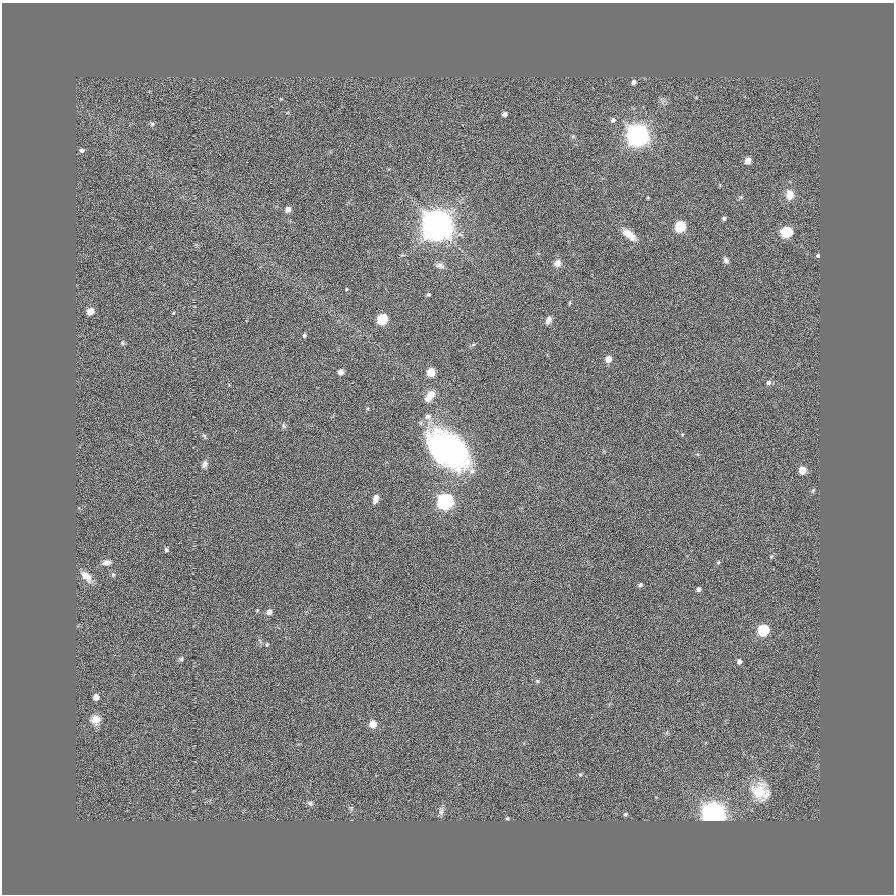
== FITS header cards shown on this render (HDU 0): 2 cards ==
NAXIS1  =                  892
NAXIS2  =                  892

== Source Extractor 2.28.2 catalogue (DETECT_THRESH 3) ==
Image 892 x 892 px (HDU 0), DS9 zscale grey, 1 PNG px = 1 image px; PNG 896 x 896 px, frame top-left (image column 1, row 892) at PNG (2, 3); no overlay
Background -6.38e-04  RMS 0.015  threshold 0.0459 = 3 sigma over >= 5 px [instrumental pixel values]
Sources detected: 70; all 70 listed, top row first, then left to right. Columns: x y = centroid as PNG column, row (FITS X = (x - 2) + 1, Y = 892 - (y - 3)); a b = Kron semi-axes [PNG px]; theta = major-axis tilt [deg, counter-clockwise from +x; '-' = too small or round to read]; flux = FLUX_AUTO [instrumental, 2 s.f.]
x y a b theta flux
634 82 5 5 - 3.5
505 114 4 4 - 4.5
613 120 7 6 - 2.9
152 124 6 6 - 2.1
638 135 7 7 - 1900
573 136 7 4 -2 1.4
81 150 6 5 - 2.8
748 160 5 5 - 9.8
789 195 11 9 -87 11
741 197 6 5 - 1.5
648 198 3 3 - 0.91
288 209 6 5 - 6.6
724 219 5 5 - 2.2
437 224 10 9 - 3100
680 226 6 6 - 92
787 232 6 6 - 90
629 235 19 8 -38 11
818 255 5 5 - 1.8
726 260 9 6 -61 3.3
557 263 8 7 - 6.7
440 265 12 5 -16 3.4
346 289 4 3 - 0.96
428 295 4 3 - 1.5
570 303 6 4 82 1.3
90 311 7 6 - 8
173 313 5 3 - 0.99
382 319 6 6 - 78
548 320 10 7 65 5.2
304 335 5 4 - 1.9
122 343 6 5 - 1.6
608 359 6 6 - 9.6
340 372 5 4 - 6.7
431 372 5 5 - 27
768 382 7 5 45 3.3
431 394 11 9 62 8.3
427 398 10 8 -75 6
428 417 11 7 14 4.8
284 426 8 5 -60 2.2
204 436 7 4 -45 1.7
448 449 45 28 -40 250
204 464 10 7 62 3.9
802 470 5 5 - 17
813 490 6 4 45 1.5
375 499 11 6 72 5.7
445 501 7 6 - 490
166 550 5 4 - 1.8
771 556 6 4 69 1.4
718 562 6 4 68 1.5
106 563 11 6 8 5.2
113 575 6 5 - 1.8
86 576 16 9 -48 11
640 585 6 5 - 1.8
698 589 5 4 - 2.9
257 610 4 4 - 1
269 612 6 5 - 6.2
763 630 6 6 - 100
267 644 6 4 90 1.4
181 659 7 6 - 2
739 662 5 5 - 4.2
537 681 6 5 - 1.5
96 697 5 5 - 7.4
95 720 13 12 - 9.1
373 724 5 5 - 16
580 774 6 4 70 1.5
760 791 26 21 -41 30
310 803 8 6 -42 2.4
441 811 13 6 -82 3.8
625 814 5 4 - 1.7
714 814 7 7 - 2300
507 818 5 4 - 1.3